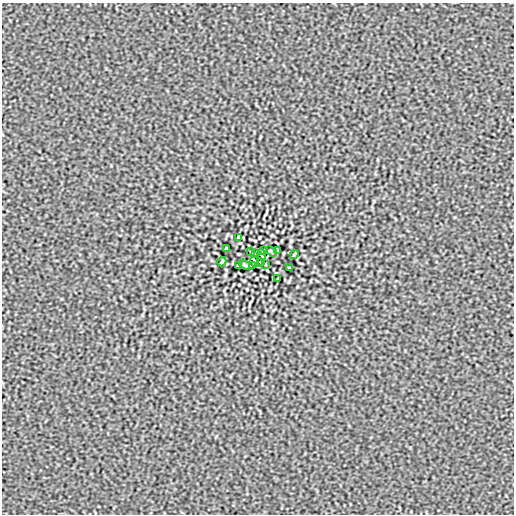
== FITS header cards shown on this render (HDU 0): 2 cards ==
NAXIS1  =                  512
NAXIS2  =                  512

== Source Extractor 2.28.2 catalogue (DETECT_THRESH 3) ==
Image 512 x 512 px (HDU 0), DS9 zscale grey, 1 PNG px = 1 image px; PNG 516 x 516 px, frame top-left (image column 1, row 512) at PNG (2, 3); each listed source drawn as its Kron ellipse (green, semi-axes under 4 px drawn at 4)
Background -1.90e-07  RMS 2.6e-04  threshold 7.74e-04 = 3 sigma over >= 5 px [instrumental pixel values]
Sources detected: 18; all 18 listed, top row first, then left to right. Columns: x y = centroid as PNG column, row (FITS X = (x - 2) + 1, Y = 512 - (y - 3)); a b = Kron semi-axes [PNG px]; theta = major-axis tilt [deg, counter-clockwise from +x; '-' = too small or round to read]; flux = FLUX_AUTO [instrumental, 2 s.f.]
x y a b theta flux
238 237 3 2 - 0.017
227 248 3 2 - 0.014
278 250 4 2 - 0.02
263 251 4 2 - 0.018
272 251 6 3 -37 0.022
251 252 3 3 - 0.017
255 254 3 2 - 0.013
294 254 5 2 - 0.02
262 255 6 2 -77 0.0053
254 261 6 2 -77 0.0053
222 262 5 2 - 0.02
261 262 3 2 - 0.013
265 264 3 3 - 0.017
244 265 6 3 -37 0.022
253 265 4 2 - 0.018
238 266 4 2 - 0.02
289 268 3 2 - 0.014
278 279 3 2 - 0.017